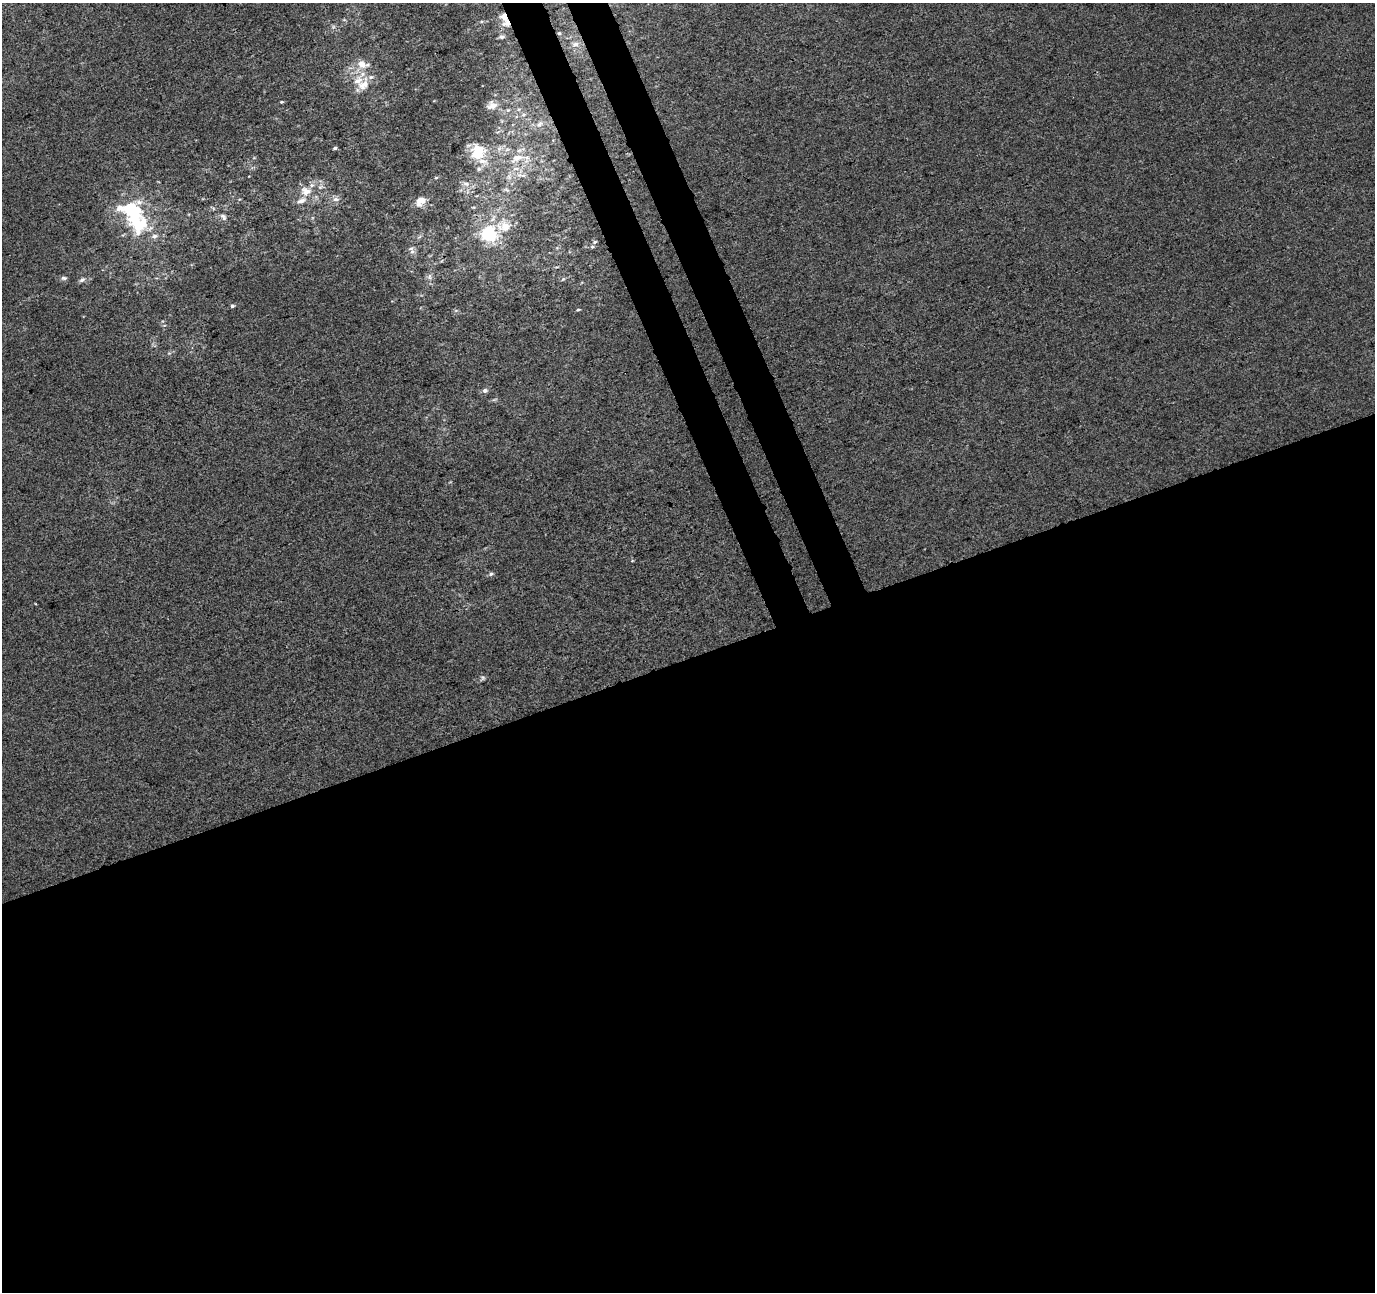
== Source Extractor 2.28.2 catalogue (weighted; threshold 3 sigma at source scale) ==
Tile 15 of 4 x 4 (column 3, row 4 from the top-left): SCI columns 2802-4174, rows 156-1445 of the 5600 x 5413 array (HDU 1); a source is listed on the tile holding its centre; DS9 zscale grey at full resolution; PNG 1377 x 1294 px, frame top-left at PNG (2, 3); no overlay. Shown black and unused: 52% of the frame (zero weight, under 3 of 4 exposures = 5% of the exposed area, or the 3 px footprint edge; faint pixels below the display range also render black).
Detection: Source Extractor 2.28.2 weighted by HDU 2 'WHT'; one run over the whole footprint, this tile lists its part. Background 2.91e-04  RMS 0.0047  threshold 0.0211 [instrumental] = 3 sigma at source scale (4.5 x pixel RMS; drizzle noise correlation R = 1.50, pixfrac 1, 0.0396/0.0396 arcsec/px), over >= 5 px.
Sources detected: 45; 1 inside a brighter object's white glare — not listed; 6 inside a brighter listed object's ellipse — not listed separately; the other 38 listed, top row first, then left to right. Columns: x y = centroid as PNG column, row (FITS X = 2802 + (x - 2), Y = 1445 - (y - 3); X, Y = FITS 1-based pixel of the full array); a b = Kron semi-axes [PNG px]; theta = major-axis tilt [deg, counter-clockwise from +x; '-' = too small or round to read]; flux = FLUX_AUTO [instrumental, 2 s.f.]
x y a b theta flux
504 17 19 10 -90 6.1
559 33 5 5 - 0.8
502 37 7 5 12 1.5
575 44 11 6 8 2.4
362 64 16 11 -27 5.4
363 85 21 14 54 7
282 102 4 3 - 0.51
492 105 14 11 16 4.1
508 110 6 4 17 0.84
540 124 10 6 52 1.9
335 148 4 3 - 0.73
478 149 24 15 -45 11
517 158 19 9 22 6.6
479 169 6 5 - 0.99
516 169 9 4 8 1.5
523 175 7 4 -1 1
436 178 6 3 19 0.51
466 184 10 6 -12 2.1
507 190 6 5 - 0.89
306 191 16 13 -26 6.3
336 199 9 6 2 1.7
420 201 14 11 43 4.5
132 211 25 20 -46 37
223 217 10 6 -54 1.6
504 226 21 13 2 7.8
489 233 15 14 - 26
154 236 9 6 8 1.6
595 242 7 5 28 0.97
412 250 12 6 -71 1.8
429 277 9 5 85 1.6
64 278 8 5 -2 1.1
82 280 8 5 35 1.2
232 306 5 4 - 0.75
578 310 5 3 - 0.55
485 391 7 6 - 1.3
491 574 6 5 - 0.91
36 604 2 2 - 0.41
483 678 7 5 46 0.89
Overlapping masked pixels (flux is a lower limit): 2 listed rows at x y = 504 17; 559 33
Unlisted compact peaks at least as high as the median listed source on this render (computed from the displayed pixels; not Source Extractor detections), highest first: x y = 563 279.